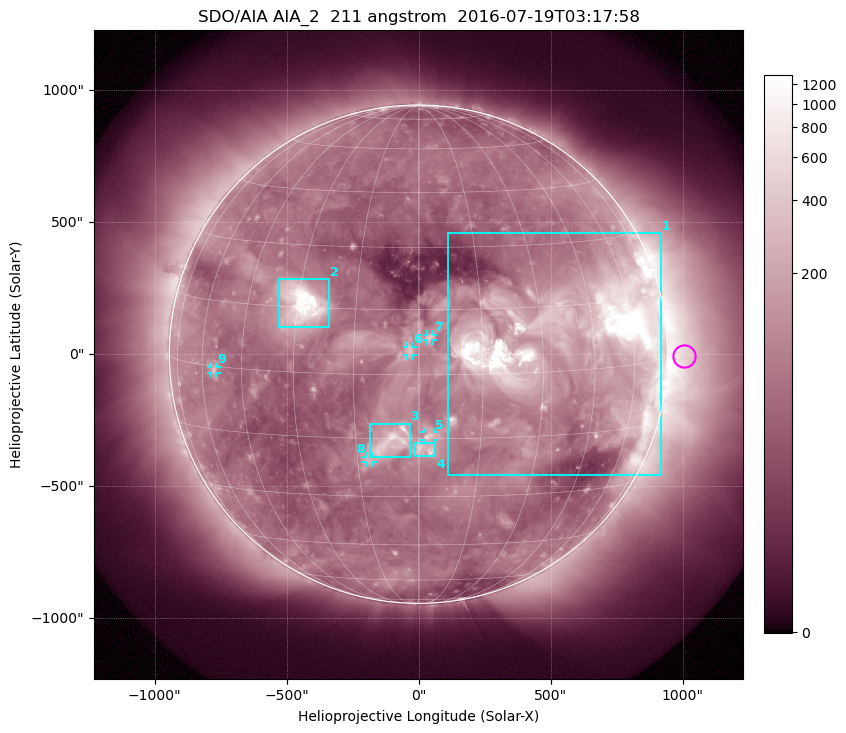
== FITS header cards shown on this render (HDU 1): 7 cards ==
TELESCOP= 'SDO/AIA'
INSTRUME= 'AIA_2'
WAVELNTH=                  211
WAVEUNIT= 'angstrom'
DATE-OBS= '2016-07-19T03:17:58.63'
CTYPE1  = 'HPLN-TAN'
CTYPE2  = 'HPLT-TAN'

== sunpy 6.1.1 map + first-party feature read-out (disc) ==
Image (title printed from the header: SDO/AIA AIA_2  211 angstrom  2016-07-19T03:17:58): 1024 x 1024 px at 2.4 arcsec/px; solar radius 944 arcsec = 393 px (full disc in frame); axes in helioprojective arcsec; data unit not stated in the header (colour bar unlabelled)
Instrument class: DISC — disc imager (sunpy class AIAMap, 211 A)
Bright regions (active regions / flare kernels): reference = the median radial profile (limb darkening/brightening removed); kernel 9 px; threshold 5 sigma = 170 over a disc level ~70.9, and >= 1.15x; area >= 12 px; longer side >= 9 px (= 22 arcsec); searched inside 0.97 R_sun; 9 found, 9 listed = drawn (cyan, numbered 1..; 5 of them under ~33 arcsec drawn as corner ticks so the feature stays visible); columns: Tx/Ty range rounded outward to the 5 arcsec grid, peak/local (2 s.f.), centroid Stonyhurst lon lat
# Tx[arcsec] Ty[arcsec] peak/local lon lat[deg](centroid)
1 110..920 -460..460 40 +41 +7
2 -530..-340 100..285 30 -29 +16
3 -185..-30 -390..-265 7.3 -6 -16
4 -15..65 -390..-335 5.8 +2 -18
5 20..60 -330..-295 4.4 +3 -14
6 -45..-25 -5..30 3.1 -2 +6
7 30..55 50..75 2.9 +3 +9
8 -200..-175 -410..-385 3.8 -12 -20
9 -785..-765 -70..-45 4.5 -55 -1
Off-limb structures (1.02-1.3 R_sun): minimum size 162 px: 4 found; the strongest spans PA ~225..300 deg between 1.02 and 1.3 R_sun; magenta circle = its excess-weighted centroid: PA ~270 deg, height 1.07 R_sun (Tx ~1005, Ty ~-10 arcsec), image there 4.6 x the reference